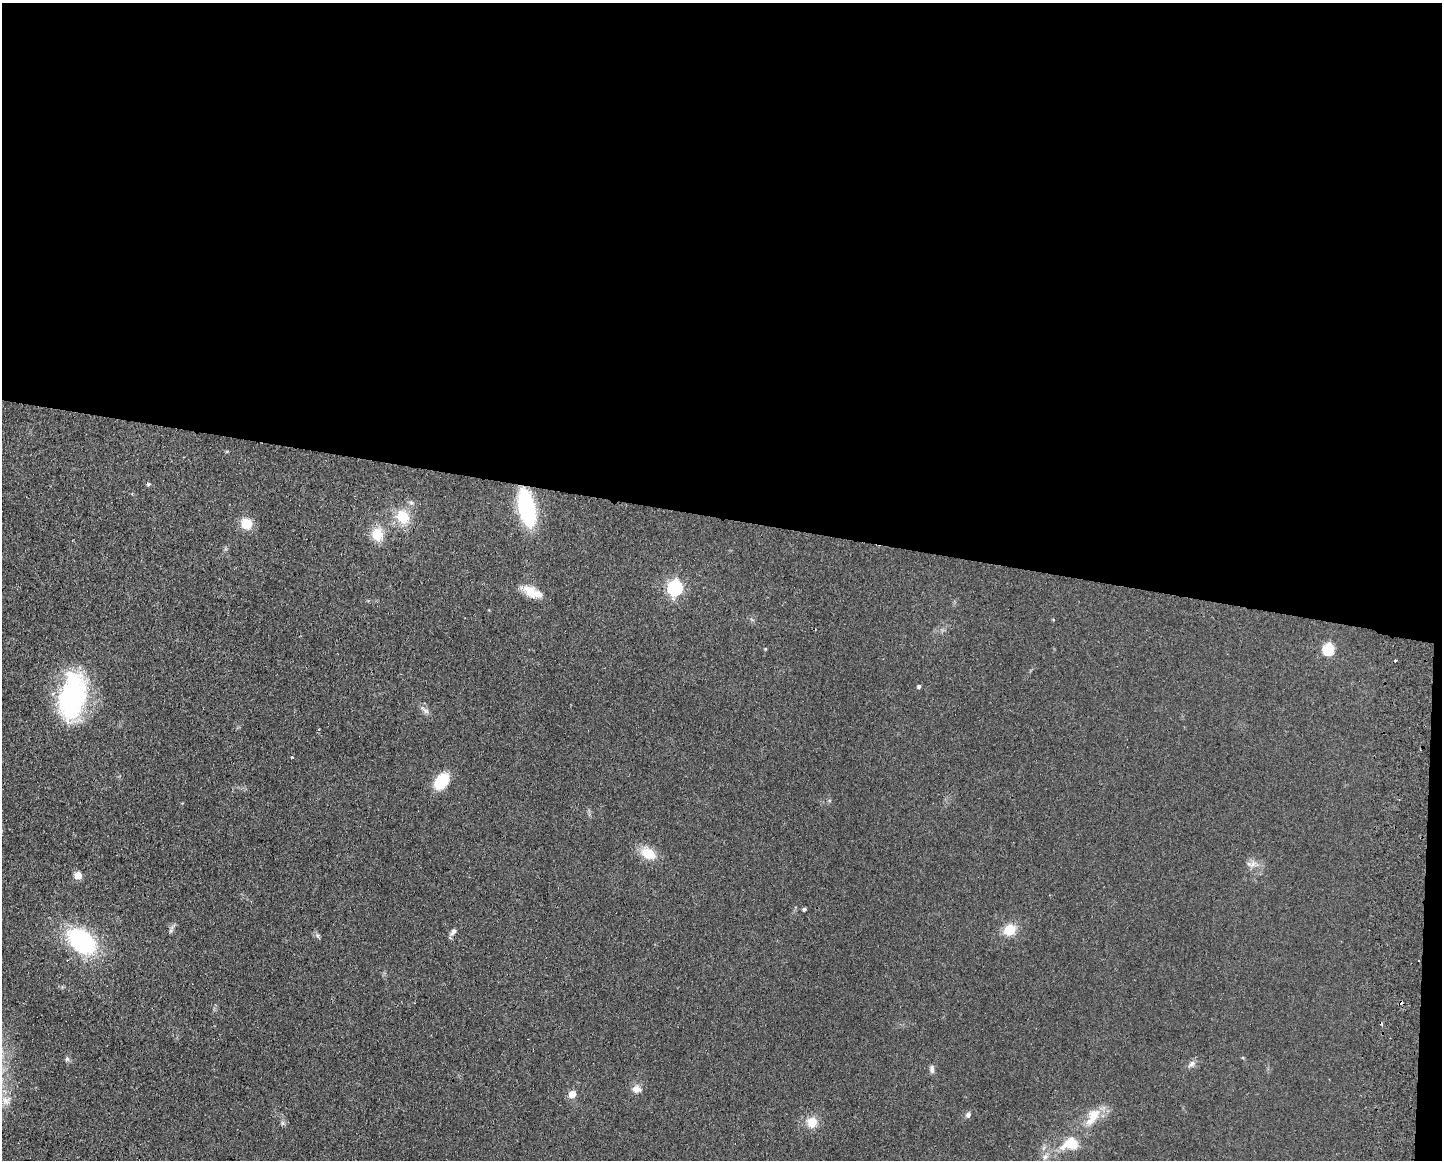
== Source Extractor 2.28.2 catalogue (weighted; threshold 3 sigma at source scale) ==
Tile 3 of 3 x 4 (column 3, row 1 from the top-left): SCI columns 3050-4489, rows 3482-4639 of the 4768 x 4648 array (HDU 1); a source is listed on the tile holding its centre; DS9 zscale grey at full resolution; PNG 1444 x 1162 px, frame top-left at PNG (2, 3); no overlay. Shown black and unused: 45% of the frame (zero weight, under 2 of 3 exposures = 3% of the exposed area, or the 3 px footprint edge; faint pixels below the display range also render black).
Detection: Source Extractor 2.28.2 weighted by HDU 2 'WHT'; one run over the whole footprint, this tile lists its part. Background 0.0805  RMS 0.0096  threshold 0.0432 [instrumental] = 3 sigma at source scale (4.5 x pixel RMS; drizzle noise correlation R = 1.50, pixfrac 1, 0.05/0.05 arcsec/px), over >= 5 px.
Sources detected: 41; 1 inside a brighter object's white glare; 3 cosmic-ray / hot-pixel residue — not listed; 1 inside a brighter listed object's ellipse — not listed separately; the other 36 listed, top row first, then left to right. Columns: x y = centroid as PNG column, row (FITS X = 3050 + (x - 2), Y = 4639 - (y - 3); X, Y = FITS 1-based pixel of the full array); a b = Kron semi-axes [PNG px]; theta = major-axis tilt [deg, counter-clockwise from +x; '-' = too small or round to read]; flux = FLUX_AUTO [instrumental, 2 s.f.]
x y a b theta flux
148 484 4 4 - 1.9
527 508 27 11 -78 130
403 516 18 16 -62 24
246 523 11 10 - 18
378 534 16 13 -79 18
675 587 7 6 - 200
530 591 23 13 -34 16
1053 620 5 3 - 0.8
765 649 4 3 - 0.94
1329 649 6 6 - 80
919 686 4 4 - 1.9
72 700 52 29 73 130
425 710 17 5 -41 4.1
292 757 3 3 - 1.1
441 781 13 9 54 44
648 853 18 12 -25 19
1253 864 11 8 52 5.4
78 875 5 5 - 19
804 909 4 3 - 1.9
1009 929 10 8 45 26
171 931 8 4 72 2
453 932 10 6 54 3.5
318 936 6 4 -71 1.7
82 941 17 11 -37 180
67 1059 6 6 - 2
1191 1064 12 7 39 4.1
932 1069 11 6 -87 3.3
636 1089 14 10 -13 6.5
572 1094 5 5 - 19
6 1101 14 12 51 11
1094 1114 20 16 59 17
968 1115 8 7 - 2.7
812 1122 15 14 - 12
282 1123 7 4 72 1.8
1070 1144 21 13 17 25
1045 1157 7 6 - 3.2
Overlapping masked pixels (flux is a lower limit): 1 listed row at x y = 527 508
Isophote crosses this tile's border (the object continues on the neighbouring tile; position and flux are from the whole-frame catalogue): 2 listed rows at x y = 72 700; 6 1101